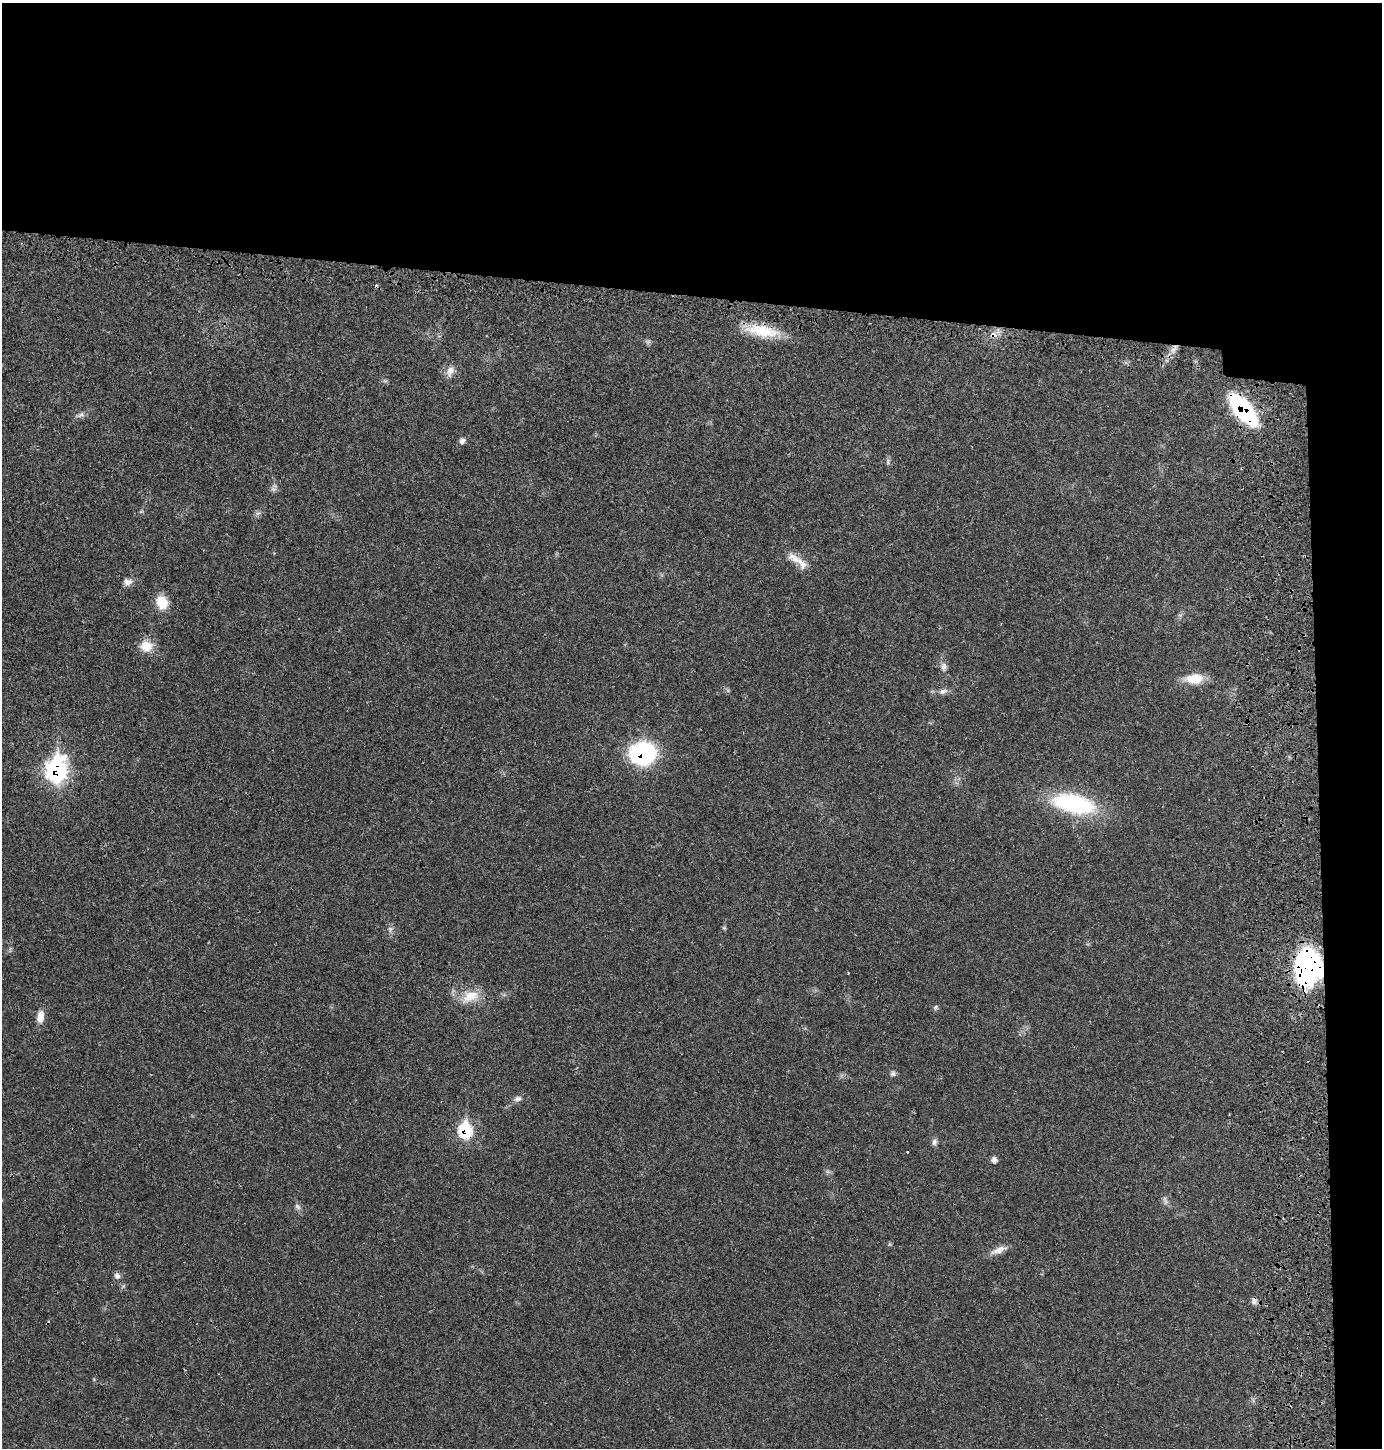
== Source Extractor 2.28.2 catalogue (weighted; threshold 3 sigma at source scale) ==
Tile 3 of 3 x 3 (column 3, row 1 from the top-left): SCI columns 2949-4328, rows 2967-4412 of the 4555 x 4451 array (HDU 1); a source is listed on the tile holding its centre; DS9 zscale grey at full resolution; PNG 1384 x 1450 px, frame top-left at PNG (2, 3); no overlay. Shown black and unused: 24% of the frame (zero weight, under 3 of 4 exposures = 7% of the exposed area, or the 3 px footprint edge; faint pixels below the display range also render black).
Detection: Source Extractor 2.28.2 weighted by HDU 2 'WHT'; one run over the whole footprint, this tile lists its part. Background 0.0264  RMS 0.0028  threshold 0.0127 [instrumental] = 3 sigma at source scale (4.5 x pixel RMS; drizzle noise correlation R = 1.50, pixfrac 1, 0.05/0.05 arcsec/px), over >= 5 px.
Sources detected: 42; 4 too faint to see at this stretch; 1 cosmic-ray / hot-pixel residue — not listed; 1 inside a brighter listed object's ellipse — not listed separately; the other 36 listed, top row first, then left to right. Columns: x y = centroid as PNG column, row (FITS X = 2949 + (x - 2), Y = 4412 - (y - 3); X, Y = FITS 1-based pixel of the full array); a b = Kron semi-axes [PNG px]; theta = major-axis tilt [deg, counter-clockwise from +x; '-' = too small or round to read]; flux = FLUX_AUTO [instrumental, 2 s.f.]
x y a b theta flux
762 331 46 14 -10 10
993 334 12 8 1 1.8
1174 349 15 6 53 2.2
450 371 16 9 64 2.1
1243 410 28 11 -51 46
80 415 15 6 20 1.2
462 441 7 7 - 0.97
888 462 10 4 -90 0.62
273 489 8 7 - 0.88
258 513 7 4 18 0.61
794 558 23 11 -33 3.4
127 582 13 9 3 1.6
162 603 16 13 -66 5.6
146 646 16 14 -5 4.5
944 667 11 8 -82 1.4
1194 679 22 12 4 6
943 691 12 7 11 1.4
643 754 19 17 3 43
56 770 14 11 83 75
1073 804 45 19 -12 32
724 928 6 4 -42 0.36
390 929 8 6 -79 0.89
1307 968 34 25 85 56
470 996 27 15 25 6.1
935 1007 7 6 - 0.54
40 1017 14 8 82 3
893 1074 8 7 - 0.77
518 1099 10 7 16 1.1
465 1130 11 9 -83 18
934 1142 9 7 86 0.96
994 1160 8 6 -80 1
827 1171 7 4 0 0.53
297 1207 9 6 -40 0.89
998 1250 24 8 22 2.5
117 1276 8 7 - 1.2
1254 1301 11 6 85 1.1
Overlapping masked pixels (flux is a lower limit): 9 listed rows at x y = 762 331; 993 334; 1174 349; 1243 410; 643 754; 56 770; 1307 968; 465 1130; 1254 1301